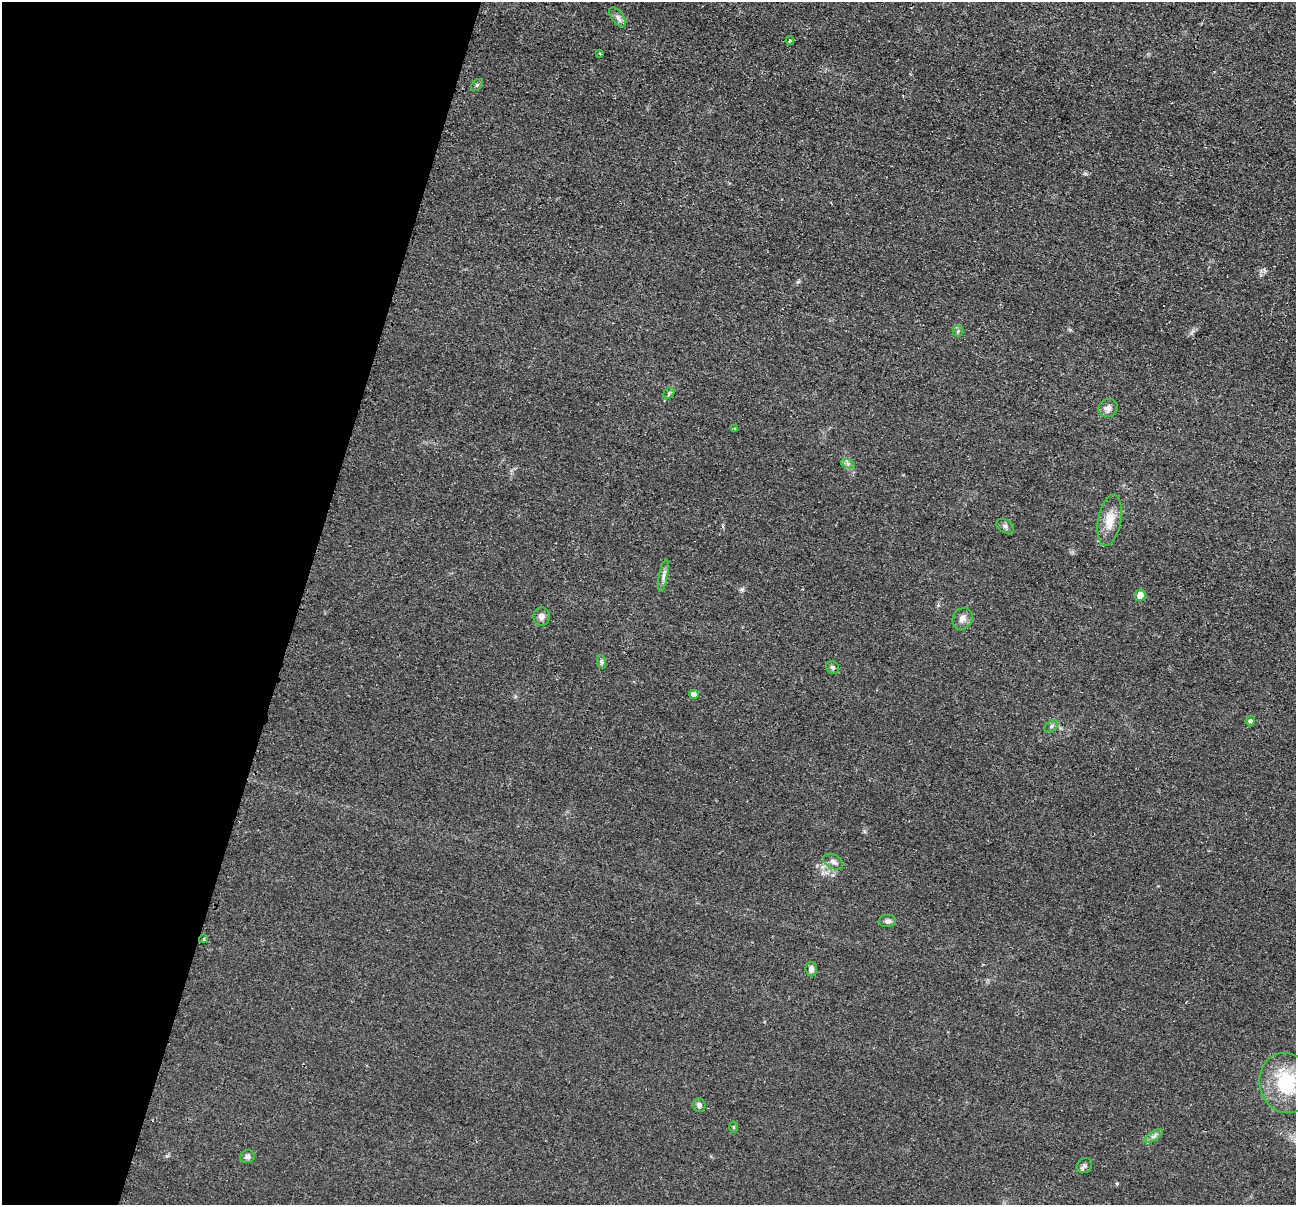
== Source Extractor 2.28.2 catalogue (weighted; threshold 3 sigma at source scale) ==
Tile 9 of 4 x 4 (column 1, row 3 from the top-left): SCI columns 10-1303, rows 1463-2665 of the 5195 x 5211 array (HDU 1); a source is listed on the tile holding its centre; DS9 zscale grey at full resolution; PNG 1298 x 1207 px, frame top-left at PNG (2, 2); each listed source drawn as its Kron ellipse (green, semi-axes under 4 px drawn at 4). Shown black and unused: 23% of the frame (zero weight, under 2 of 3 exposures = <1% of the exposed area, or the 3 px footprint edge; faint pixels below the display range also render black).
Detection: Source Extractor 2.28.2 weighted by HDU 2 'WHT'; one run over the whole footprint, this tile lists its part. Background 0.0452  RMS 0.0086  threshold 0.0386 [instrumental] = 3 sigma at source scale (4.5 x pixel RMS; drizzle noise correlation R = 1.50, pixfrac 1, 0.05/0.05 arcsec/px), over >= 5 px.
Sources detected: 30; all 30 listed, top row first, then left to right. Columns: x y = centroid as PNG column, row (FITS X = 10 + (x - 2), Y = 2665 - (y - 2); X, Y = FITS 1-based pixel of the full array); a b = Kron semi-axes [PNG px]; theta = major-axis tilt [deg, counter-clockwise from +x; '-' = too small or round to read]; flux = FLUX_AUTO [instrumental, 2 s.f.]
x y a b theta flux
618 17 11 6 -53 3.3
790 41 4 3 - 1.1
600 54 4 2 - 0.78
477 85 7 4 45 1.4
958 331 5 5 - 1.4
669 393 6 5 - 1.4
1108 408 10 8 29 4.7
735 429 4 3 - 1.2
848 464 7 4 -19 2.1
1110 520 26 11 79 14
1005 526 9 6 -31 2.7
663 576 16 4 79 3.6
1140 595 6 5 - 11
542 616 9 8 - 3.5
962 619 11 9 58 5.6
602 662 7 4 -70 1.7
832 667 7 6 - 1.9
694 694 5 4 - 4.3
1250 721 5 4 - 1.9
1051 726 8 5 37 1.8
833 862 11 7 -26 3.4
887 921 9 6 8 2.6
204 939 4 2 - 0.75
811 969 7 5 -83 3.6
1286 1083 30 26 -76 56
699 1105 7 6 - 2.4
734 1127 5 3 - 0.92
1154 1136 10 4 33 2.6
248 1157 7 6 - 3
1085 1165 8 7 - 2.4
Isophote crosses this tile's border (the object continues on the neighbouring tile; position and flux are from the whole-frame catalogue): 1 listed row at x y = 1286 1083